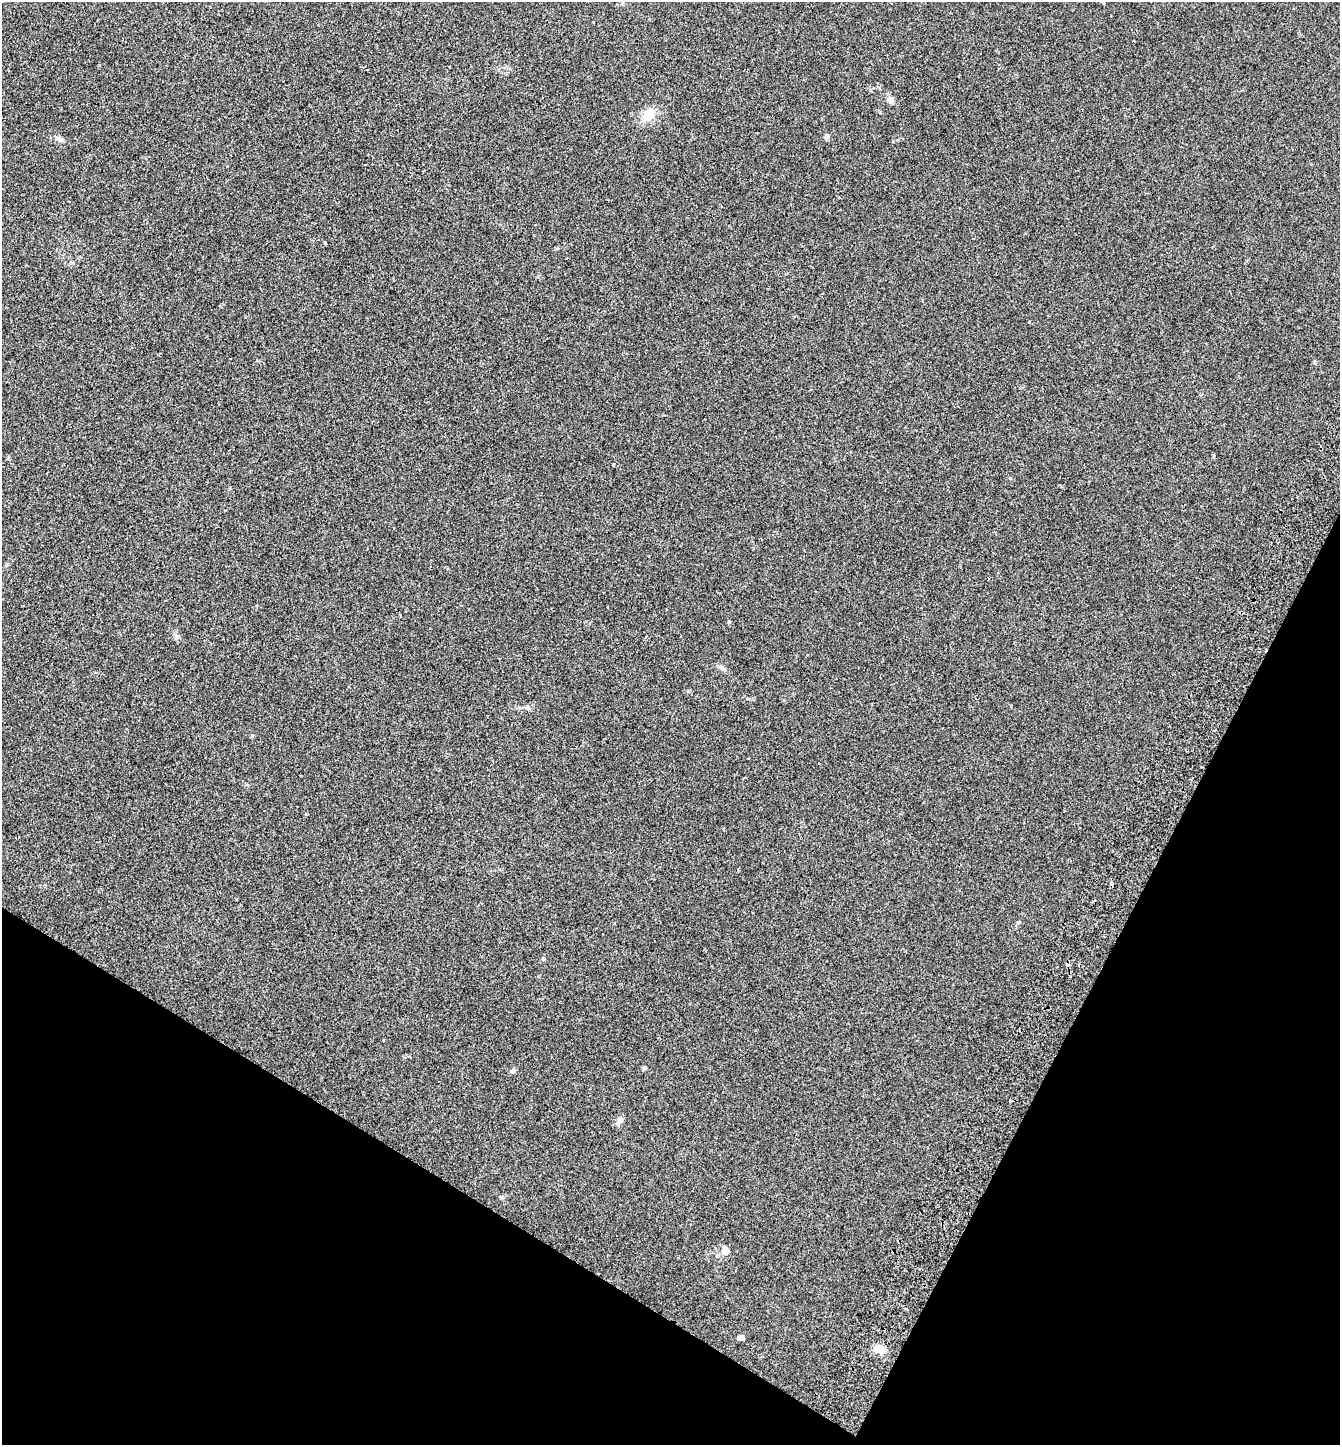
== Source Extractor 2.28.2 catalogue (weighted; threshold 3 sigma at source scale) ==
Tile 15 of 4 x 4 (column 3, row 4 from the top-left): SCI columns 2876-4213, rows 36-1478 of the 5887 x 5839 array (HDU 1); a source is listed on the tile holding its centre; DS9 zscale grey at full resolution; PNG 1342 x 1447 px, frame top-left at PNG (2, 2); no overlay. Shown black and unused: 24% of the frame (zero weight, under 2 of 3 exposures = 3% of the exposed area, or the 3 px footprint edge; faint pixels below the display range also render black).
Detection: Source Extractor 2.28.2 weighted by HDU 2 'WHT'; one run over the whole footprint, this tile lists its part. Background 0.0585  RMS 0.0077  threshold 0.0346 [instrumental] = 3 sigma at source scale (4.5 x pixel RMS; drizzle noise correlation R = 1.50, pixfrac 1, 0.05/0.05 arcsec/px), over >= 5 px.
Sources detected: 16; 1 cosmic-ray / hot-pixel residue — not listed; the other 15 listed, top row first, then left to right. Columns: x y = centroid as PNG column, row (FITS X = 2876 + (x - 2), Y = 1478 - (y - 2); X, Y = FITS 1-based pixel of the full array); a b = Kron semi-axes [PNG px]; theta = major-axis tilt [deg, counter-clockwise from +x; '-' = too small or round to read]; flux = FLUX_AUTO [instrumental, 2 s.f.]
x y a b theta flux
890 100 9 7 -47 2.8
648 116 14 11 55 11
826 137 7 5 32 1.5
60 139 12 5 -20 2.1
1029 322 3 3 - 0.44
177 637 7 5 -44 1.6
722 668 11 5 -45 2.2
252 736 4 4 - 1.1
1111 883 4 3 - 3.3
644 1068 5 5 - 0.98
513 1071 7 5 38 1.5
619 1121 12 6 45 2.6
725 1251 11 9 83 3.8
741 1337 6 4 -6 3
879 1349 15 11 3 6
Unlisted compact peaks at least as high as the median listed source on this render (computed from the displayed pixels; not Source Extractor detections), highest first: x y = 613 465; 543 959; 1314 362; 1018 922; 1010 478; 528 708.